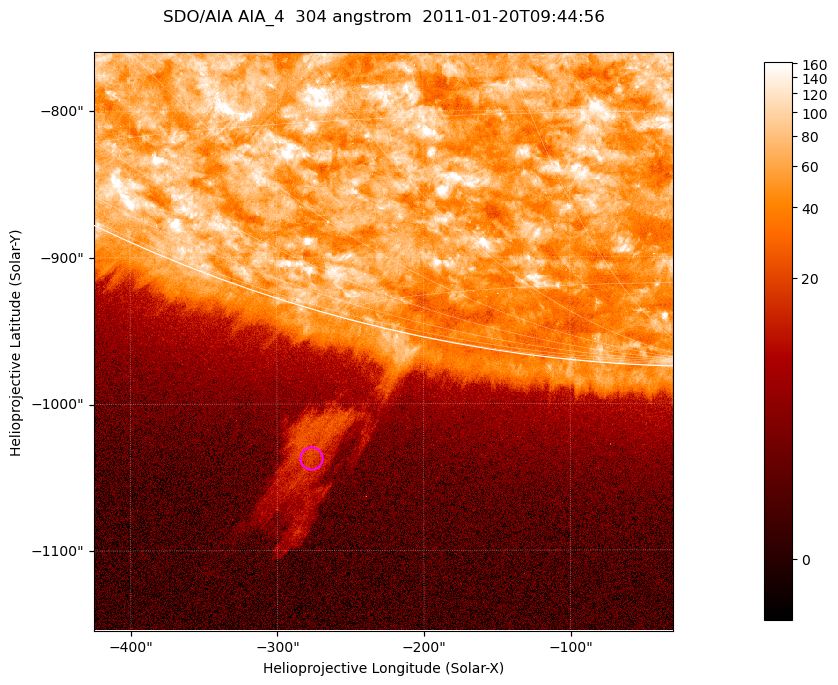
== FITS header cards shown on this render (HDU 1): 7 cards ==
TELESCOP= 'SDO/AIA '           / For AIA: SDO/AIA
INSTRUME= 'AIA_4   '           / For AIA: AIA_ATA1, AIA_ATA2, AIA_ATA3 or AIA_AT
WAVELNTH=                  304 / [angstrom] Wavelength
WAVEUNIT= 'angstrom'           / Wavelength unit: angstrom
DATE-OBS= '2011-01-20T09:44:56.123' / [ISO] Date when observation started; ISO 8
CTYPE1  = 'HPLN-TAN'           / CTYPE1; Typically HPLN
CTYPE2  = 'HPLT-TAN'           / CTYPE2; Typically HPLT

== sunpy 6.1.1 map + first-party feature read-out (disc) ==
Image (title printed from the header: SDO/AIA AIA_4  304 angstrom  2011-01-20T09:44:56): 658 x 658 px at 0.6 arcsec/px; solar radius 975 arcsec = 1625 px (partial field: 2.4% of the solar disc is inside the frame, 46% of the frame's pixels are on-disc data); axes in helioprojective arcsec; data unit not stated in the header (colour bar unlabelled)
Orientation: roll -0.132 deg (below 1 deg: not rotated)
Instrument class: DISC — disc imager (sunpy class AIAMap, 304 A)
Bright regions (active regions / flare kernels): reference = the on-disc median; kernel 5 px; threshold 5 sigma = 114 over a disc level ~61.4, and >= 1.15x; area >= 432 px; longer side >= 8 px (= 4.8 arcsec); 0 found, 0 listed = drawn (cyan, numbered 1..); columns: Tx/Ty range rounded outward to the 2 arcsec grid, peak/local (2 s.f.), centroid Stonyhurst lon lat
Off-limb structures (1.02-1.3 R_sun): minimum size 216 px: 5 found; the strongest spans PA ~165 deg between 1.05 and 1.18 R_sun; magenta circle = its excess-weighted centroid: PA ~165 deg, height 1.1 R_sun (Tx ~-276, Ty ~-1038 arcsec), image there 8.3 x the reference